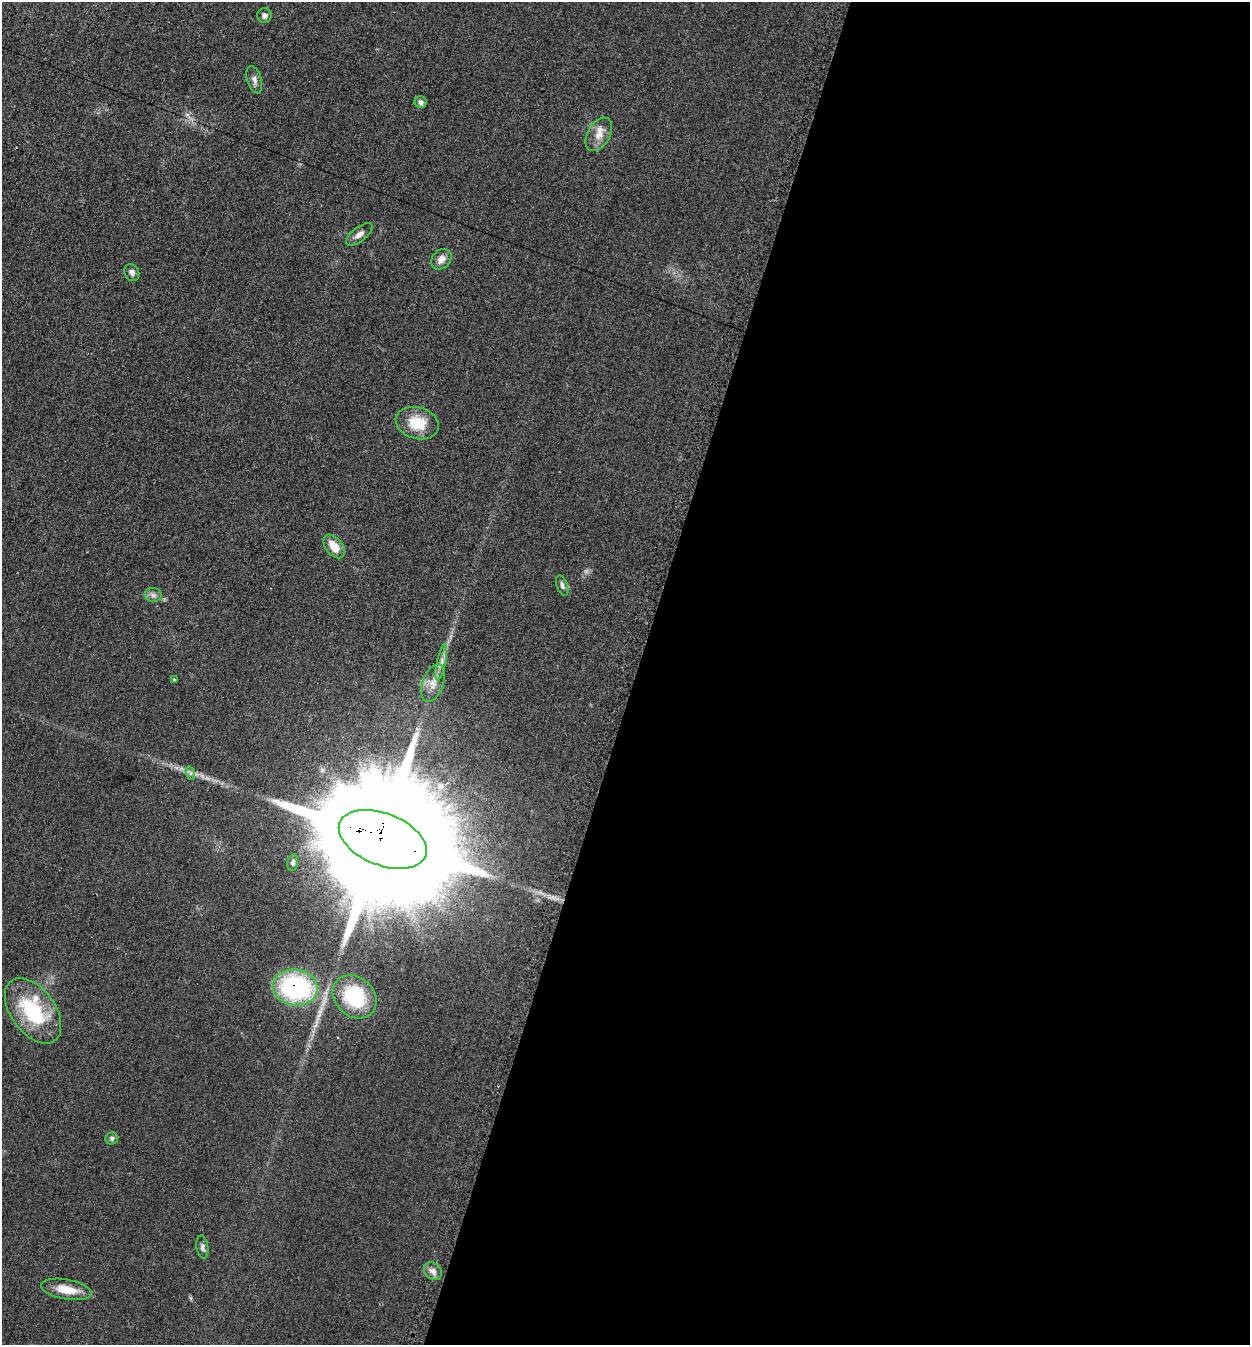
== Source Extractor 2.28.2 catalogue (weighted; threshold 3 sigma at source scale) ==
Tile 12 of 4 x 4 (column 4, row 3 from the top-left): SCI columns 4025-5272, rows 1343-2685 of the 5413 x 5374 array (HDU 1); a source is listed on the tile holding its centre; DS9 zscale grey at full resolution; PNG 1252 x 1347 px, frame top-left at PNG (2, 2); each listed source drawn as its Kron ellipse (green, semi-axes under 4 px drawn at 4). Shown black and unused: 49% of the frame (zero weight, under 2 of 3 exposures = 2% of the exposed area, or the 3 px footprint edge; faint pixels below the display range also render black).
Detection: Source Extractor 2.28.2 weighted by HDU 2 'WHT'; one run over the whole footprint, this tile lists its part. Background 0.0753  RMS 0.01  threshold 0.047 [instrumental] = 3 sigma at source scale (4.5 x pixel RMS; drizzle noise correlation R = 1.50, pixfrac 1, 0.05/0.05 arcsec/px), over >= 5 px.
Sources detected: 25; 1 cosmic-ray / hot-pixel residue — neither listed nor drawn; the other 24 listed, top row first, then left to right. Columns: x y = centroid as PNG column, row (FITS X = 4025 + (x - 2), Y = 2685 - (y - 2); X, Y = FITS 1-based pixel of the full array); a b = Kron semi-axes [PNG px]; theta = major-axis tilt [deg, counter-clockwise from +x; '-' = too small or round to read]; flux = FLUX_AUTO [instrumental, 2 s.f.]
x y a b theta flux
264 16 7 7 - 3.6
254 80 14 7 -74 4.8
421 102 6 6 - 3
599 134 18 11 59 12
359 234 16 7 38 5.7
441 259 11 9 47 8.2
132 273 9 7 -67 4.6
417 423 22 15 -16 27
334 546 14 8 -50 17
562 586 10 5 -70 3.2
153 595 8 7 - 3.7
441 662 18 4 78 6.1
174 680 3 3 - 1.8
433 683 19 10 70 12
190 773 7 4 -71 2.2
383 839 46 26 -21 78000
293 863 8 5 78 2.7
295 987 22 18 -9 170
355 997 24 19 -44 74
33 1011 37 22 -54 78
112 1138 6 6 - 2.4
202 1247 11 6 -80 3.3
433 1271 10 7 -48 5.5
66 1289 25 10 -10 20
Overlapping masked pixels (flux is a lower limit): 2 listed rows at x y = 383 839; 295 987